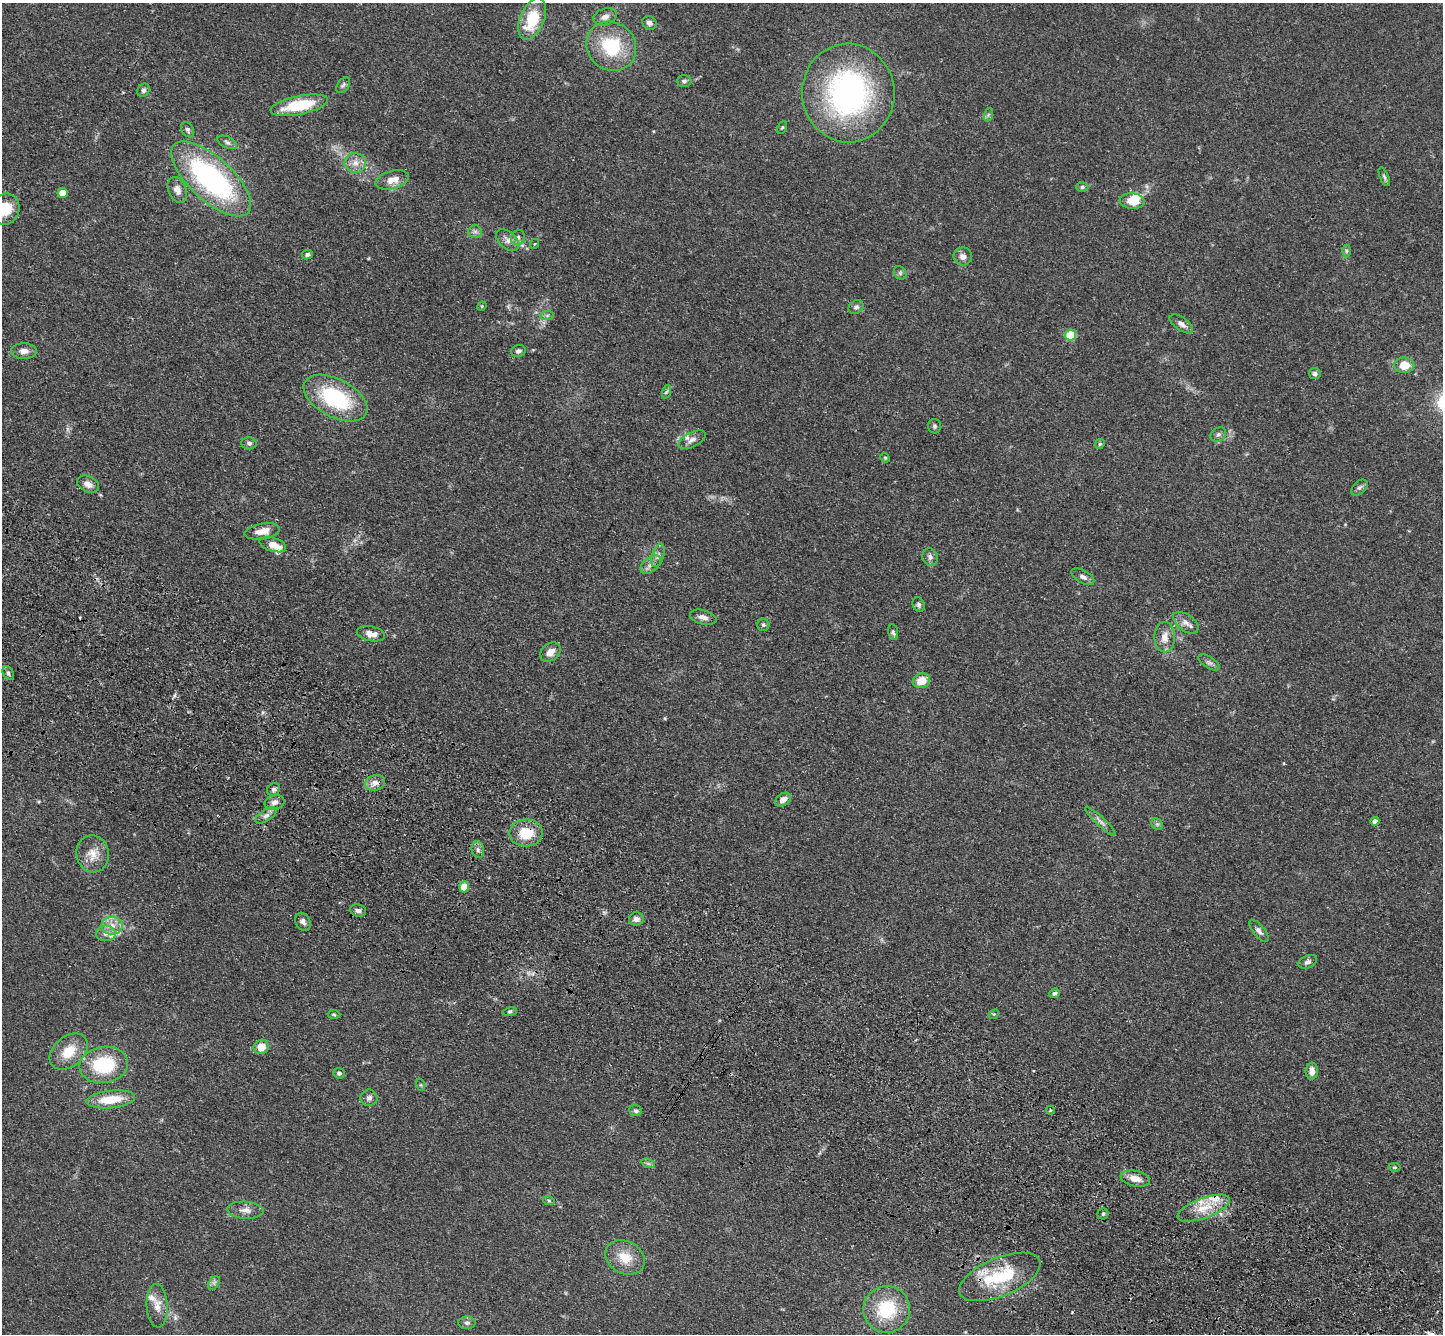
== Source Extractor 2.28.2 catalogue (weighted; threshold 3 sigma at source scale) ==
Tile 6 of 4 x 4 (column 2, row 2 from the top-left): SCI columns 1509-2949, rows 3054-4385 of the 5900 x 5969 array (HDU 1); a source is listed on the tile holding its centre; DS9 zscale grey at full resolution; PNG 1445 x 1336 px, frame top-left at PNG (2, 3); each listed source drawn as its Kron ellipse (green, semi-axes under 4 px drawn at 4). Shown black and unused: <1% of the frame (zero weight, under 3 of 4 exposures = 6% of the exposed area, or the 3 px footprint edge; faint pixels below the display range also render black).
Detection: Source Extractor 2.28.2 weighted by HDU 2 'WHT'; one run over the whole footprint, this tile lists its part. Background 0.0549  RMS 0.0056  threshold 0.0252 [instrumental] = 3 sigma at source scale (4.5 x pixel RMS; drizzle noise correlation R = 1.50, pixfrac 1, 0.05/0.05 arcsec/px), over >= 5 px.
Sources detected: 121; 2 cosmic-ray / hot-pixel residue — neither listed nor drawn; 7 inside a brighter listed object's ellipse — not listed separately; the other 112 listed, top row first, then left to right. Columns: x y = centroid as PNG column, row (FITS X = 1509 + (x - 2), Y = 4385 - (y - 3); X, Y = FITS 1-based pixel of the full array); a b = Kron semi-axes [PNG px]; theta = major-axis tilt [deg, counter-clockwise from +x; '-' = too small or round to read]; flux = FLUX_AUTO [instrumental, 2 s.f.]
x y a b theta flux
605 17 12 8 19 3.3
532 19 22 12 68 22
649 23 7 6 - 2.2
611 46 26 23 -41 32
684 81 7 6 - 1.4
343 85 9 5 51 1.4
143 90 7 6 - 1.4
848 93 49 46 -87 140
299 105 29 9 11 27
988 115 7 4 71 0.98
782 128 6 4 62 0.83
188 130 8 5 -58 1.5
227 142 10 5 -26 1.5
355 163 10 10 - 4.5
1384 177 10 4 -66 1.2
211 179 50 21 -42 110
392 180 17 9 15 6.6
1082 187 6 5 - 0.99
177 190 13 9 -67 4
62 193 5 5 - 8.3
1132 201 12 8 -6 9.7
5 209 16 14 69 13
475 232 7 6 - 1.6
518 238 8 7 - 1.7
508 240 13 8 -40 3.5
534 244 5 3 - 0.46
1346 251 6 4 -90 0.97
307 254 5 4 - 1.2
963 256 9 9 - 3.1
900 273 7 5 -46 1.2
482 306 5 4 - 0.48
856 307 8 6 36 1.4
547 316 7 4 1 1.1
1181 324 13 6 -35 2.7
1070 335 5 5 - 23
24 351 13 8 -1 3.5
518 351 7 5 15 1.4
1404 365 10 8 -1 9.6
1315 374 6 5 - 1.6
666 392 7 4 71 1.1
335 398 34 19 -28 50
934 426 7 6 - 1.2
1218 434 8 6 37 1.7
692 440 15 7 27 2.9
249 443 7 6 - 1.6
1100 444 5 4 - 0.74
885 458 5 4 - 0.75
88 484 11 7 -25 3.9
1359 488 9 6 44 1.5
262 531 18 7 10 6.1
273 545 14 7 -17 6.7
658 555 12 6 73 2.5
930 557 9 7 -71 2.2
651 564 12 7 40 3.1
1083 577 12 6 -29 2.2
919 605 7 6 - 1.4
703 617 13 7 -16 3.1
1186 623 14 8 -36 3.5
763 625 6 6 - 1.1
893 632 8 5 -79 1.1
371 634 14 7 -11 4.5
1165 637 15 10 -89 5.7
550 652 11 8 40 4.7
1209 662 12 5 -33 1.7
8 673 7 5 -61 1.2
921 681 9 7 19 8.7
375 783 10 8 16 3.7
274 789 7 6 - 1.3
783 800 8 6 38 3.8
274 802 10 7 15 2.8
266 815 12 5 33 2.6
1100 821 20 4 -44 2.8
1375 821 4 4 - 2.9
1157 824 6 5 - 1.1
526 833 17 13 2 17
478 850 8 6 -76 1.9
93 854 18 16 -80 8.4
464 887 5 5 - 9.9
358 910 8 6 -14 1.7
636 919 7 6 - 2.2
303 922 9 7 -60 2.3
112 926 10 9 - 4.7
1259 931 13 5 -50 2.2
106 933 10 7 -3 2.9
1308 962 10 6 24 1.8
1055 993 5 4 - 1.2
510 1012 7 3 9 0.79
994 1014 5 4 - 0.65
334 1015 6 4 -2 0.7
261 1047 8 7 - 6.7
69 1052 22 15 41 12
104 1065 24 18 7 32
1312 1071 8 6 88 3.6
339 1073 5 5 - 1.3
421 1085 6 4 -71 0.78
369 1098 8 8 - 2.1
111 1099 24 8 6 16
1050 1110 4 3 - 0.49
636 1111 6 5 - 1.4
648 1163 7 4 -20 1.1
1394 1167 6 4 2 0.73
1135 1179 15 7 -11 6.1
549 1201 6 3 -19 0.75
1204 1208 28 10 20 12
245 1210 18 8 -3 4.2
1103 1214 5 5 - 1
625 1257 21 16 -28 11
1000 1277 43 19 23 33
214 1283 7 5 57 1.5
157 1306 22 10 -87 6.4
887 1309 23 23 - 29
467 1323 8 6 0 1.7
Overlapping masked pixels (flux is a lower limit): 1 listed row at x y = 526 833
Isophote crosses this tile's border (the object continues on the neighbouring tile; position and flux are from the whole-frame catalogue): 1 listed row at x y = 5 209